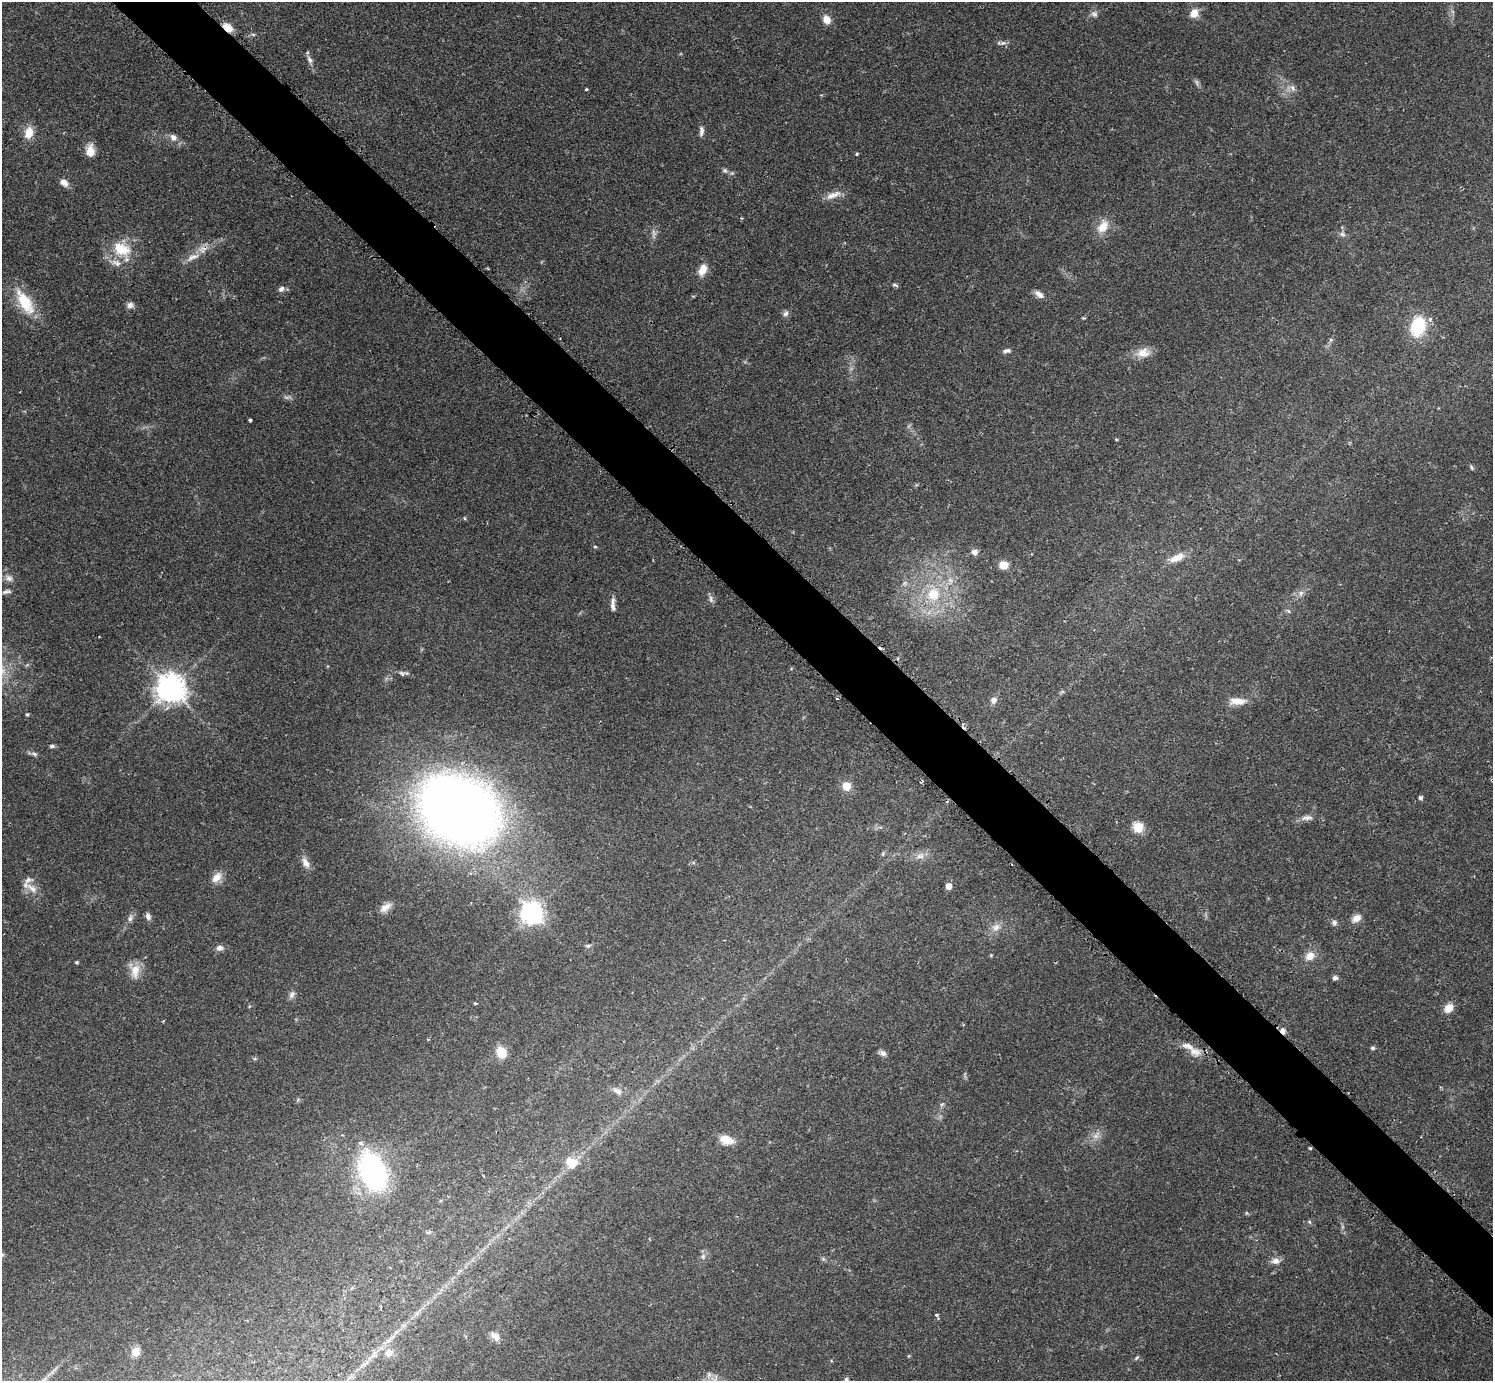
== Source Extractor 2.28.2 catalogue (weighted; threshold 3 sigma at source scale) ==
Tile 6 of 4 x 4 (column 2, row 2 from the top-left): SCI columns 1519-3009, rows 2948-4326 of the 6041 x 6040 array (HDU 1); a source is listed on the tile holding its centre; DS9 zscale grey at full resolution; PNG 1495 x 1383 px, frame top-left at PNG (2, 2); no overlay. Shown black and unused: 5% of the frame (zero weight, under 2 of 3 exposures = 2% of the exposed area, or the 3 px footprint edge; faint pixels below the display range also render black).
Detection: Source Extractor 2.28.2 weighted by HDU 2 'WHT'; one run over the whole footprint, this tile lists its part. Background 0.079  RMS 0.0056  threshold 0.0251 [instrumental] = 3 sigma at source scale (4.5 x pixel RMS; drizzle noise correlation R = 1.50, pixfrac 1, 0.05/0.05 arcsec/px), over >= 5 px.
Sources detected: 129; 4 too faint to see at this stretch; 1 inside a brighter object's white glare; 4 cosmic-ray / hot-pixel residue — not listed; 7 inside a brighter listed object's ellipse — not listed separately; the other 113 listed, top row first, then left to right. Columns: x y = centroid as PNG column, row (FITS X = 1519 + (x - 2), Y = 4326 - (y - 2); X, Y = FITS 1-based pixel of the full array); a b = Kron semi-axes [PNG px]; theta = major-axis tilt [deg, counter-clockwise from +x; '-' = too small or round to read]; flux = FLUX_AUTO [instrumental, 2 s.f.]
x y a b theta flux
1194 13 9 8 - 6.5
1094 14 10 8 -21 2.2
827 20 9 7 -63 5.7
228 28 11 7 -40 6.8
253 34 6 4 -3 0.9
1003 43 10 5 14 1.7
310 60 14 6 -69 2.5
1292 88 11 7 -60 2.4
586 89 3 3 - 1.1
701 131 13 6 88 2.3
29 133 14 10 72 7.8
173 137 10 8 -44 3
90 151 14 9 -90 6.6
857 154 5 4 - 0.64
725 170 7 7 - 1.3
64 183 11 7 -30 3.7
833 195 23 8 20 5.4
741 218 4 3 - 0.52
1103 226 21 13 60 8.2
1342 234 9 7 -17 1.9
123 250 24 21 -59 17
192 257 19 7 19 4.9
702 270 13 8 62 6.3
895 285 8 4 -22 1.1
281 289 8 7 - 2.1
1039 294 12 7 -36 3.1
25 302 38 15 -58 20
130 305 9 7 53 2.2
786 313 8 7 - 1.9
1083 318 4 4 - 0.63
1418 326 22 16 78 27
1331 340 6 5 - 0.94
1007 351 10 5 6 1.8
1143 353 19 12 9 7
250 420 4 3 - 1
1116 439 4 3 - 0.64
1471 467 7 4 -51 0.98
465 518 5 3 - 0.54
595 547 5 3 - 0.62
974 552 8 7 - 2.7
1177 558 22 9 26 6.9
1003 565 8 7 - 7
9 578 12 9 -20 3.4
905 583 8 6 1 1.8
6 592 13 5 12 1.8
1301 593 9 7 68 2.4
933 594 22 20 52 23
711 599 12 6 -79 1.9
612 605 15 6 -82 2.9
1288 611 7 5 -44 1.1
402 673 10 7 -14 1.7
170 688 10 10 - 670
1062 692 7 4 18 0.84
837 698 3 3 - 2.7
993 700 10 8 62 2.7
1237 701 19 8 -3 6.7
27 714 5 4 - 0.85
963 724 4 3 - 0.75
52 746 7 4 0 1.1
34 754 10 5 -19 1.5
846 786 5 5 - 20
1420 798 4 4 - 1.4
459 811 52 40 -30 860
1307 818 18 7 8 3.3
1138 827 5 5 - 35
883 854 6 4 89 0.71
920 856 12 9 18 3.8
305 862 16 8 -60 4
217 877 15 9 47 5.4
948 886 5 5 - 6.6
32 888 21 9 -35 5.6
385 907 18 9 37 4.5
532 913 8 8 - 430
148 916 8 6 -75 2.3
130 918 11 6 78 2
1356 918 13 8 32 4
1334 923 7 7 - 1.6
996 927 13 10 27 4.2
588 946 7 5 3 1.2
220 948 8 7 - 2.7
991 955 5 4 - 0.54
1310 956 12 10 33 5.6
76 962 4 4 - 0.86
135 970 20 13 -76 7.6
1335 978 6 5 - 1.6
292 995 11 7 60 2.1
475 1003 4 3 - 0.71
1448 1008 11 9 39 5.7
1283 1031 7 6 - 2.5
1373 1048 6 5 - 1
501 1052 14 11 -65 8.8
1195 1052 17 11 -15 5.7
883 1053 9 7 -35 2.2
617 1091 14 7 -27 3
1096 1136 14 7 51 3.8
726 1140 17 10 -16 8.1
1310 1148 4 3 - 0.67
569 1162 16 10 -76 6
372 1171 35 22 -68 100
1309 1222 6 5 - 0.88
429 1232 8 4 36 0.93
703 1256 8 6 88 1.7
1275 1261 12 9 4 3.4
417 1313 8 4 53 1.5
936 1315 5 4 - 0.7
495 1336 15 8 -43 3.8
136 1351 12 10 66 4.9
389 1353 13 10 23 4.8
374 1354 12 9 58 3.5
909 1356 5 3 - 0.51
1136 1358 7 4 44 0.81
709 1374 9 6 76 2
846 1379 6 6 - 1.1
Overlapping masked pixels (flux is a lower limit): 3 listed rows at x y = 228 28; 963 724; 1283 1031
Isophote crosses this tile's border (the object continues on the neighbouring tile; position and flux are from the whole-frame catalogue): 1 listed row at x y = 846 1379